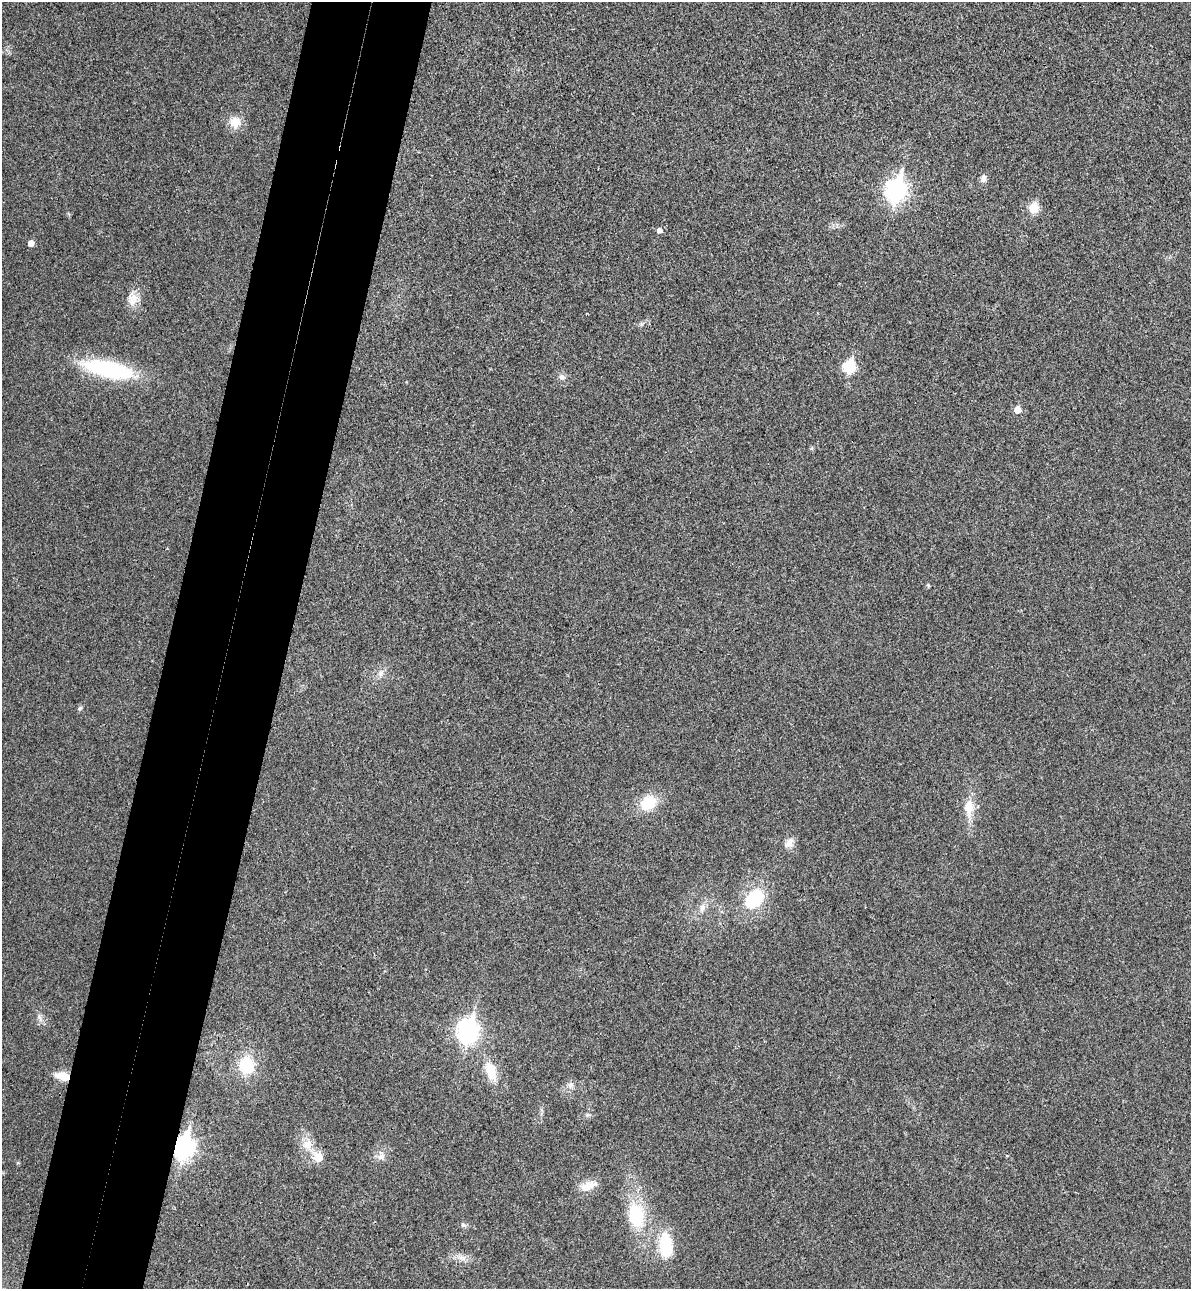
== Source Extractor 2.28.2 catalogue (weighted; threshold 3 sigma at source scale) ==
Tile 7 of 4 x 4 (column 3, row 2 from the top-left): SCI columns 2561-3749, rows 2600-3886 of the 5243 x 5193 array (HDU 1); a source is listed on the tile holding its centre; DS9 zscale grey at full resolution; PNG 1193 x 1291 px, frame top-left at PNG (2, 2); no overlay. Shown black and unused: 10% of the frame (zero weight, under 3 of 4 exposures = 6% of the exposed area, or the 3 px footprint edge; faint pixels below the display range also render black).
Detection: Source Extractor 2.28.2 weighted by HDU 2 'WHT'; one run over the whole footprint, this tile lists its part. Background 0.0266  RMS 0.0065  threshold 0.0292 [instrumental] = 3 sigma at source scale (4.5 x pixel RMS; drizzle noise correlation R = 1.50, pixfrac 1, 0.05/0.05 arcsec/px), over >= 5 px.
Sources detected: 35; all 35 listed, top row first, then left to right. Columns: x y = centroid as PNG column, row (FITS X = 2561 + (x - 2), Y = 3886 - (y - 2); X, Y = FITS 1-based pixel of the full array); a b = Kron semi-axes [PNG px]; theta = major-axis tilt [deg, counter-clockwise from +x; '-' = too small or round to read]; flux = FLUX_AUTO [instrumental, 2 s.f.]
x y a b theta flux
235 122 13 13 - 9.6
983 179 9 7 79 3.1
896 191 10 8 75 330
1034 208 6 5 - 26
659 230 5 5 - 3.2
31 243 5 5 - 4.7
133 299 18 15 84 8
850 367 7 6 - 56
108 369 58 17 -12 66
562 377 8 8 - 2.4
1017 410 5 5 - 8
928 585 5 4 - 0.75
380 673 12 7 78 3.4
80 708 6 5 - 1.1
648 803 13 11 23 27
969 808 24 11 88 13
789 843 15 10 53 4.8
754 899 22 15 45 36
702 908 11 8 75 4.2
39 1017 12 6 -68 2.7
468 1031 10 8 77 360
247 1065 18 16 -84 26
491 1071 27 13 -71 15
63 1076 13 8 -11 11
571 1085 10 8 68 3
588 1115 7 4 -18 1.1
308 1144 15 14 - 8.8
183 1147 10 7 75 370
381 1156 13 10 78 4.3
318 1157 7 7 - 14
588 1186 23 10 20 8.6
636 1215 25 16 -78 38
463 1225 8 6 -18 1.6
666 1245 34 18 -85 26
462 1258 14 7 -11 4.4
Overlapping masked pixels (flux is a lower limit): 2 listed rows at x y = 63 1076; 183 1147
Unlisted compact peaks at least as high as the median listed source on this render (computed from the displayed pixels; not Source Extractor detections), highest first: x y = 642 324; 18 1163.